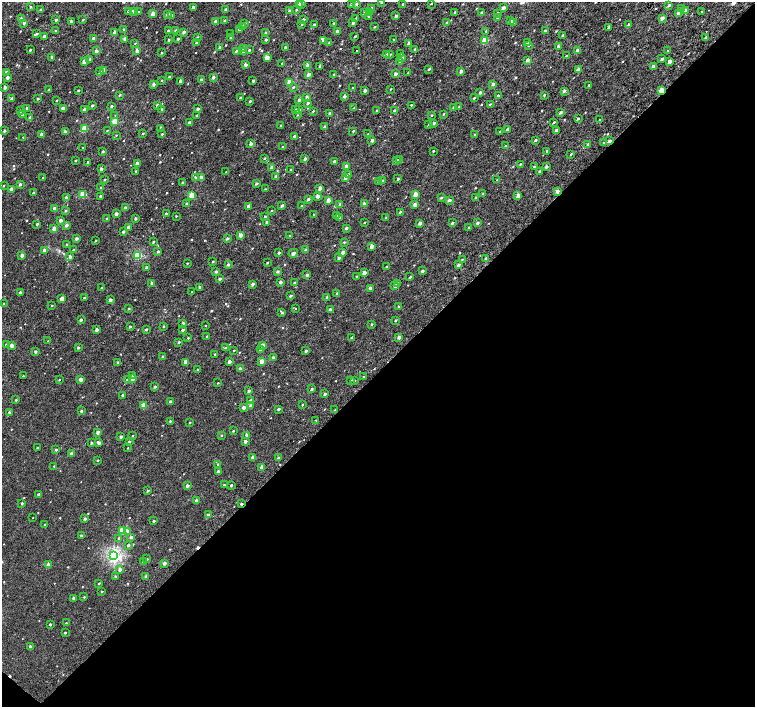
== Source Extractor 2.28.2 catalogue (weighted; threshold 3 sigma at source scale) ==
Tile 15 of 4 x 4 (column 3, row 4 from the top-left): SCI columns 3090-4594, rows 277-1685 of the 6099 x 6099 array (HDU 1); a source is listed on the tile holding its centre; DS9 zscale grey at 2 x 2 block average (1 PNG px = mean of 2 x 2 image px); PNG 757 x 709 px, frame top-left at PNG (2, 2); each listed source drawn as its Kron ellipse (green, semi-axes under 4 px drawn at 4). Shown black and unused: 48% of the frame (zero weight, under 3 of 6 exposures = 3% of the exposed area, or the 3 px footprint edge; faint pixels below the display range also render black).
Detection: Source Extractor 2.28.2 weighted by HDU 2 'WHT'; one run over the whole footprint, this tile lists its part. Background 2.24e-04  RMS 0.0012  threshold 0.00491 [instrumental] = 3 sigma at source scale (4.09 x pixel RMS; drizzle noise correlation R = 1.36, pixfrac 0.8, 0.0396/0.0396 arcsec/px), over >= 5 px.
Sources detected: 644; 3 cosmic-ray / hot-pixel residue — neither listed nor drawn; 7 inside a brighter listed object's ellipse — not listed separately; of the other 634, all 500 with FLUX_AUTO >= 0.178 (the completeness limit of this list) listed and drawn (134 fainter detections not listed), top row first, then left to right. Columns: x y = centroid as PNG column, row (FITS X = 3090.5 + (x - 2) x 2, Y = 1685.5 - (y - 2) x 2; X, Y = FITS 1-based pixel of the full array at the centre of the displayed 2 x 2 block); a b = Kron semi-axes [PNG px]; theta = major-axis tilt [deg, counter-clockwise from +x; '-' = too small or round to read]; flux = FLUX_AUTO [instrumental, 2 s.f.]
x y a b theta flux
382 2 2 2 - 0.36
301 3 3 2 - 0.64
352 4 3 2 - 0.63
356 4 3 3 - 0.45
403 4 3 2 - 0.35
431 4 2 2 - 0.25
299 5 2 2 - 0.81
669 5 3 2 - 0.65
31 7 3 2 - 0.32
193 7 2 2 - 0.95
371 8 3 3 - 0.28
504 8 2 2 - 0.94
682 8 3 2 - 0.75
41 9 3 2 - 0.25
226 9 2 2 - 0.68
296 10 2 2 - 0.25
685 10 4 3 - 0.37
128 11 3 2 - 0.48
134 11 4 2 - 0.73
289 11 2 2 - 0.85
702 11 3 2 - 0.19
138 12 3 3 - 0.26
365 12 3 3 - 0.43
455 12 3 2 - 0.29
369 13 3 2 - 0.93
481 13 2 2 - 0.33
497 13 3 2 - 0.35
679 13 4 3 - 1.3
153 14 2 2 - 2.4
167 14 3 2 - 0.8
171 15 3 2 - 0.26
369 16 3 3 - 0.47
396 16 3 3 - 0.45
356 18 2 2 - 0.29
498 18 2 2 - 1.3
662 18 3 2 - 1.2
21 19 2 2 - 1.5
303 19 2 2 - 0.66
56 20 2 2 - 0.65
83 20 2 2 - 0.23
225 20 3 2 - 0.39
511 20 2 2 - 1.7
71 21 2 2 - 1.2
215 21 2 2 - 1
24 23 3 2 - 0.58
353 23 2 2 - 0.84
447 23 2 2 - 0.73
514 23 2 2 - 1.1
244 24 3 3 - 0.32
302 24 3 2 - 0.3
314 24 3 2 - 0.34
334 24 3 2 - 0.51
629 25 2 2 - 0.99
243 27 3 2 - 0.48
374 27 2 2 - 0.22
609 27 2 2 - 0.77
124 30 3 2 - 0.37
175 30 3 2 - 0.26
239 30 2 2 - 0.64
55 31 2 2 - 0.24
168 31 3 2 - 0.38
337 31 3 2 - 0.64
486 31 3 2 - 0.24
545 31 3 2 - 0.58
114 32 2 2 - 0.91
183 32 3 2 - 0.72
266 33 2 2 - 0.83
37 34 3 2 - 0.42
231 34 3 2 - 0.24
562 35 3 2 - 0.39
355 36 2 2 - 0.25
44 37 4 4 - 0.75
197 37 3 2 - 0.32
706 37 2 2 - 0.98
231 38 2 2 - 1
93 39 2 2 - 1.5
125 39 2 2 - 1.7
178 39 2 2 - 0.62
169 40 2 2 - 0.54
266 40 2 2 - 0.54
324 40 3 2 - 0.88
393 40 2 2 - 0.2
485 41 3 3 - 7.1
329 42 2 2 - 0.21
135 43 3 2 - 0.18
196 43 2 2 - 0.31
409 43 2 2 - 0.86
527 43 3 2 - 0.2
529 46 3 2 - 0.2
220 47 3 2 - 0.47
558 47 2 2 - 1.2
244 48 2 2 - 1.1
285 48 2 2 - 0.83
415 49 3 2 - 0.26
30 50 2 2 - 0.43
137 50 3 2 - 1.1
249 50 3 2 - 0.29
96 51 2 2 - 0.99
236 51 3 2 - 0.39
357 51 2 2 - 0.18
577 51 2 2 - 1
668 51 4 3 - 0.31
243 52 2 2 - 1.1
162 53 3 2 - 0.26
401 53 3 2 - 0.24
386 54 4 2 - 1.3
390 55 3 2 - 0.39
566 56 2 2 - 0.28
52 57 2 2 - 0.84
267 57 3 2 - 1.7
401 58 2 2 - 1.2
90 59 3 2 - 0.43
662 59 3 2 - 0.53
528 60 2 2 - 1
400 61 3 2 - 0.84
670 61 2 2 - 1.1
84 62 2 2 - 2.2
282 64 2 2 - 0.36
245 65 2 2 - 1.3
307 65 2 2 - 0.9
320 66 2 2 - 0.73
653 66 3 2 - 0.72
429 69 3 2 - 0.29
578 69 2 2 - 1.1
104 71 2 2 - 2.6
461 71 2 2 - 0.76
6 72 2 2 - 1
100 72 3 2 - 0.57
408 73 3 2 - 0.27
308 74 3 2 - 0.96
395 74 3 2 - 0.9
334 75 2 2 - 0.58
169 77 3 2 - 0.29
213 77 2 2 - 0.81
7 78 2 2 - 0.98
161 80 3 2 - 0.22
201 80 3 2 - 0.54
180 81 2 2 - 0.91
253 81 2 2 - 0.76
290 82 3 2 - 4
154 84 2 2 - 0.92
493 84 3 2 - 0.88
589 85 2 2 - 0.29
5 87 2 2 - 0.96
293 87 3 3 - 0.28
352 88 3 2 - 0.2
49 89 2 2 - 0.23
390 89 3 2 - 0.22
78 90 2 2 - 0.33
661 90 2 2 - 5
365 91 2 2 - 0.83
564 91 4 3 - 0.44
480 92 3 2 - 0.54
119 95 3 2 - 0.28
544 95 3 2 - 0.32
344 96 2 2 - 0.84
498 96 2 2 - 0.86
307 97 2 2 - 0.93
11 98 2 2 - 0.73
240 98 2 2 - 0.46
474 98 3 2 - 0.25
38 99 2 2 - 0.45
299 100 3 2 - 0.68
57 101 2 2 - 0.23
250 101 2 2 - 0.34
308 103 3 2 - 0.64
490 104 3 2 - 0.27
92 105 2 2 - 0.49
157 105 3 2 - 0.49
411 105 3 2 - 0.25
111 106 2 2 - 0.47
459 106 3 2 - 0.19
453 107 3 2 - 0.41
27 108 2 2 - 0.57
354 108 3 2 - 0.42
64 109 3 2 - 1.4
84 109 2 2 - 0.96
162 109 2 2 - 0.43
198 109 2 2 - 0.72
295 110 2 2 - 0.78
299 110 3 2 - 0.61
20 111 3 2 - 0.52
313 111 2 2 - 0.26
376 111 3 2 - 0.19
394 111 3 2 - 0.89
561 112 3 2 - 0.61
330 113 2 2 - 0.99
443 114 3 2 - 0.27
22 115 2 2 - 0.62
297 115 2 2 - 0.18
432 115 3 2 - 0.19
115 116 3 3 - 0.22
197 116 2 2 - 0.35
30 118 2 2 - 1.1
578 119 3 2 - 0.42
599 120 3 2 - 0.37
115 122 3 3 - 8.9
554 122 3 2 - 0.27
189 123 2 2 - 1
434 123 3 2 - 0.55
429 124 3 2 - 0.26
281 125 2 2 - 0.26
324 127 2 2 - 0.83
161 128 2 2 - 1.6
85 129 3 3 - 3.9
507 129 2 2 - 0.49
107 130 2 2 - 0.19
556 130 3 2 - 0.65
4 131 2 2 - 0.56
353 131 2 2 - 0.24
65 132 2 2 - 1.9
500 132 2 2 - 0.4
42 134 2 2 - 1.2
143 134 3 2 - 0.23
162 134 3 2 - 0.27
368 134 3 2 - 0.18
116 135 3 2 - 0.19
475 135 4 2 - 0.53
294 136 2 2 - 1
23 137 2 2 - 0.19
372 140 2 2 - 0.77
535 140 3 2 - 0.37
609 141 3 2 - 0.94
603 143 3 2 - 0.19
251 144 2 2 - 1
588 144 3 2 - 0.45
505 146 3 2 - 0.35
282 147 3 2 - 0.25
83 148 2 2 - 0.27
433 151 2 2 - 0.46
547 151 2 2 - 0.62
103 152 2 2 - 0.41
571 154 3 2 - 0.2
264 158 3 2 - 0.3
305 158 2 2 - 0.87
399 159 3 2 - 0.45
75 160 2 2 - 0.26
396 160 2 2 - 0.83
334 161 3 2 - 0.61
87 162 3 2 - 0.29
137 164 2 2 - 1.9
520 164 3 2 - 0.22
346 166 2 2 - 1.1
534 166 3 2 - 0.27
271 167 2 2 - 0.98
546 167 2 2 - 0.71
101 169 2 2 - 1.1
291 169 2 2 - 0.36
136 171 2 2 - 0.25
226 172 2 2 - 0.21
540 172 2 2 - 0.71
348 175 3 2 - 0.84
275 176 2 2 - 0.52
43 178 2 2 - 0.5
196 178 3 3 - 0.59
201 178 2 2 - 1.9
345 178 3 2 - 1
398 179 2 2 - 0.36
105 180 2 2 - 0.26
497 180 3 2 - 0.2
378 181 3 3 - 0.36
382 181 2 2 - 0.68
182 183 3 2 - 0.41
256 183 3 2 - 0.57
20 184 2 2 - 0.68
4 186 2 2 - 0.24
101 188 2 2 - 0.72
320 188 2 2 - 1.5
11 189 2 2 - 1.2
265 189 2 2 - 0.21
557 191 2 2 - 1.5
34 193 3 2 - 0.46
83 194 3 3 - 4.7
415 194 2 2 - 2.1
483 194 3 2 - 0.25
191 195 3 2 - 4.9
518 195 2 2 - 1.8
100 196 2 2 - 0.46
317 196 3 2 - 1.1
66 198 2 2 - 0.91
441 198 3 2 - 0.39
476 198 2 2 - 0.83
308 199 3 2 - 0.5
328 200 2 2 - 1.6
449 200 3 2 - 0.83
186 204 3 3 - 0.53
364 204 2 2 - 1.3
415 204 3 2 - 1.4
340 205 3 2 - 0.94
248 206 2 2 - 0.96
282 206 3 2 - 0.64
301 206 2 2 - 0.2
125 208 2 2 - 0.85
55 209 3 2 - 1.5
65 211 3 2 - 0.44
272 211 3 2 - 0.18
400 212 3 2 - 0.26
116 214 2 2 - 1.1
166 214 2 2 - 0.45
314 215 2 2 - 0.37
176 216 2 2 - 0.26
336 216 3 3 - 0.39
265 217 3 2 - 0.44
135 218 2 2 - 0.52
339 218 3 2 - 0.44
386 218 3 2 - 0.57
107 219 2 2 - 0.32
61 220 4 2 - 0.89
266 222 2 2 - 0.46
364 222 2 2 - 0.2
420 223 2 2 - 1
452 223 2 2 - 0.56
477 223 3 2 - 0.65
37 224 2 2 - 0.5
66 225 2 2 - 0.91
128 227 2 2 - 1.2
346 228 3 2 - 0.65
469 228 2 2 - 0.68
54 229 2 2 - 1.8
123 232 2 2 - 0.6
240 235 2 2 - 1.7
290 236 2 2 - 0.29
227 238 2 2 - 0.5
76 239 2 2 - 0.75
96 241 2 2 - 0.22
153 242 3 2 - 0.31
344 242 3 2 - 0.29
66 244 2 2 - 0.2
371 246 2 2 - 1.4
73 250 2 2 - 0.28
306 250 2 2 - 0.97
44 251 2 2 - 1.7
158 252 2 2 - 0.46
279 253 2 2 - 0.62
293 253 5 2 - 1.2
343 253 3 2 - 1.2
22 255 2 2 - 1.1
138 255 3 3 - 12
70 256 2 2 - 0.99
339 258 2 2 - 0.76
486 258 2 2 - 0.73
462 259 3 2 - 0.2
213 262 2 2 - 0.29
187 263 2 2 - 0.2
267 263 2 2 - 0.27
228 265 3 3 - 0.52
458 265 3 2 - 0.65
146 267 2 2 - 0.55
386 267 2 2 - 0.23
216 271 3 2 - 0.52
277 271 3 2 - 0.6
422 271 2 2 - 0.81
364 273 2 2 - 1.8
307 275 2 2 - 0.78
356 277 3 2 - 0.28
410 277 2 2 - 0.27
220 279 2 2 - 0.65
280 282 2 2 - 0.92
151 283 2 2 - 0.54
294 283 2 2 - 0.64
398 283 3 2 - 0.4
252 284 2 2 - 0.87
395 286 3 2 - 1.3
199 287 2 2 - 0.41
102 288 2 2 - 0.38
370 288 2 2 - 0.66
20 292 2 2 - 1.1
192 292 2 2 - 0.25
337 294 3 2 - 0.66
290 296 3 2 - 0.43
327 297 3 2 - 0.48
84 298 2 2 - 0.29
62 299 2 2 - 2.6
110 300 2 2 - 1.2
4 304 3 2 - 0.35
52 306 2 2 - 0.2
399 307 3 2 - 0.35
295 308 2 2 - 0.22
129 309 2 2 - 0.29
330 309 2 2 - 1.1
282 313 3 3 - 0.32
81 320 3 2 - 0.34
395 320 2 2 - 0.31
183 323 2 2 - 0.59
372 324 3 2 - 0.27
205 325 2 2 - 0.2
130 326 2 2 - 0.31
163 326 3 2 - 0.23
146 329 2 2 - 0.47
96 330 2 2 - 0.98
183 330 2 2 - 0.85
207 336 2 2 - 0.3
399 337 2 2 - 1
188 338 2 2 - 0.26
351 338 4 2 - 0.3
48 341 2 2 - 0.22
179 342 3 2 - 0.34
6 345 2 2 - 0.65
11 345 2 2 - 1.8
263 345 3 2 - 1.1
78 347 2 2 - 0.51
225 348 3 3 - 0.35
234 350 2 2 - 0.22
261 350 2 2 - 1.6
35 351 2 2 - 0.6
306 351 2 2 - 0.58
215 354 2 2 - 0.27
163 357 2 2 - 0.64
273 357 2 2 - 0.54
229 361 2 2 - 1.2
118 362 3 3 - 0.38
186 362 3 2 - 2.5
261 362 3 2 - 2.5
240 369 2 2 - 1.2
198 370 2 2 - 0.45
23 376 2 2 - 0.18
133 376 2 2 - 0.64
364 377 3 2 - 0.26
81 379 2 2 - 1.4
132 379 3 3 - 0.84
59 380 3 2 - 0.21
127 380 2 2 - 0.83
351 380 3 2 - 0.28
354 381 3 2 - 0.2
218 383 2 2 - 0.19
155 387 3 2 - 0.4
312 389 3 3 - 0.33
249 391 2 2 - 0.79
325 394 3 2 - 0.51
122 395 2 2 - 0.5
16 400 2 2 - 0.29
250 400 3 3 - 0.28
170 402 2 2 - 0.92
143 405 3 2 - 3.3
302 405 2 2 - 0.22
251 406 2 2 - 1.5
244 407 2 2 - 1.2
278 409 2 2 - 0.59
335 410 2 2 - 0.31
81 411 2 2 - 0.4
9 412 3 2 - 0.41
315 420 2 2 - 0.2
170 421 3 2 - 0.27
189 423 2 2 - 0.25
233 431 2 2 - 0.27
98 432 3 2 - 1
221 435 3 2 - 0.28
246 435 2 2 - 1.3
132 436 3 2 - 0.21
121 437 2 2 - 0.82
129 441 2 2 - 0.45
245 442 2 2 - 0.99
91 443 2 2 - 0.42
99 443 3 3 - 0.95
37 448 2 2 - 0.41
128 448 2 2 - 0.18
56 450 2 2 - 0.35
71 454 3 2 - 0.89
253 457 2 2 - 1.2
278 458 2 2 - 0.66
98 460 2 2 - 0.28
218 464 3 3 - 0.29
54 466 2 2 - 0.22
261 467 2 2 - 1.1
218 471 2 2 - 0.73
224 485 3 2 - 0.21
231 485 2 2 - 0.38
187 486 3 2 - 0.91
148 491 2 2 - 0.48
39 494 2 2 - 0.69
196 501 3 2 - 0.98
22 503 2 2 - 0.4
241 504 2 2 - 0.5
208 515 3 2 - 0.44
33 517 2 2 - 0.21
85 519 3 2 - 0.52
153 521 2 2 - 0.37
45 525 2 2 - 0.4
123 530 3 3 - 7.1
128 531 3 3 - 0.54
81 536 2 2 - 0.67
131 537 3 3 - 0.55
119 538 3 3 - 0.55
128 545 3 2 - 0.45
114 556 4 4 - 45
147 559 2 2 - 0.23
143 562 2 2 - 0.32
164 563 2 2 - 1
48 565 2 2 - 1.4
120 570 3 3 - 0.92
115 576 3 2 - 0.33
146 577 2 2 - 0.96
99 583 3 2 - 0.23
102 592 2 2 - 0.24
84 597 2 2 - 0.24
74 598 2 2 - 0.97
66 623 2 2 - 0.29
50 624 2 2 - 0.44
65 633 2 2 - 0.32
30 646 3 2 - 0.93
Overlapping masked pixels (flux is a lower limit): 3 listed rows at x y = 661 90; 609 141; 241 504
Isophote crosses this tile's border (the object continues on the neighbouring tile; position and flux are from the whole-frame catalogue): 1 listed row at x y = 382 2